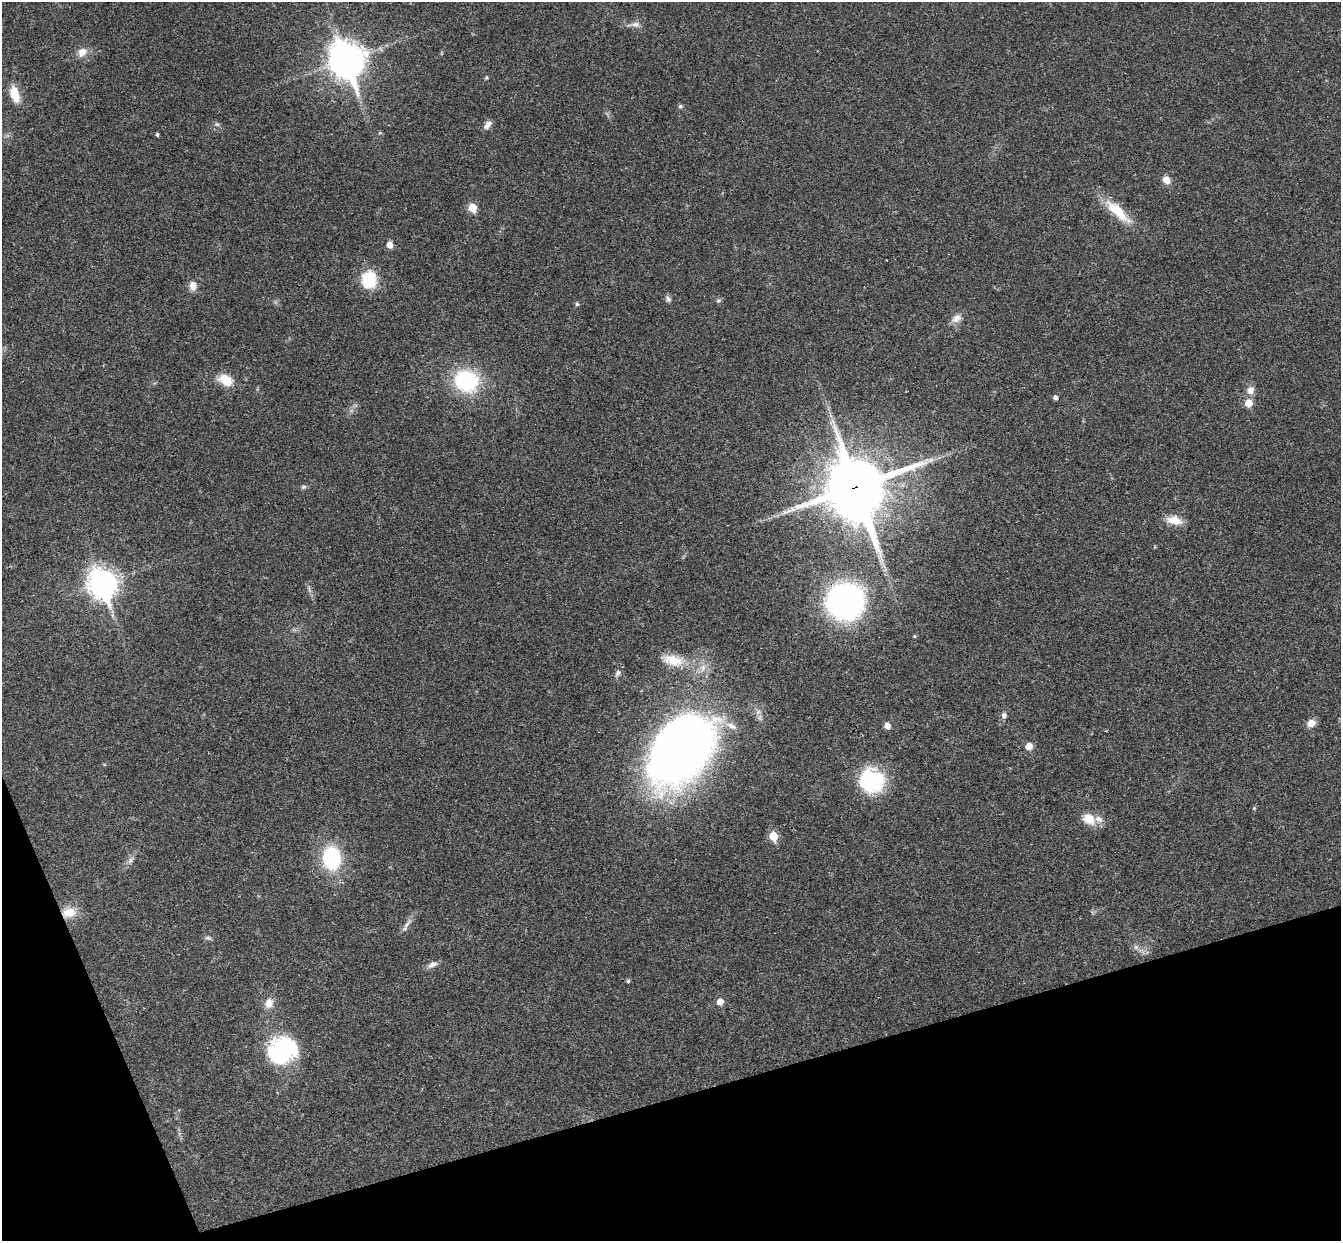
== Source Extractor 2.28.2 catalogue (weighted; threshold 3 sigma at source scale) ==
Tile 14 of 4 x 4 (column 2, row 4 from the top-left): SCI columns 1397-2735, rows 295-1533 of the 5468 x 5422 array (HDU 1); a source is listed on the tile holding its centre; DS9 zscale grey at full resolution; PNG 1343 x 1243 px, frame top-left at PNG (2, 2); no overlay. Shown black and unused: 15% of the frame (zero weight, under 3 of 4 exposures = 6% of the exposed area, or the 3 px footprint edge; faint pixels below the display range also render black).
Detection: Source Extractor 2.28.2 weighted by HDU 2 'WHT'; one run over the whole footprint, this tile lists its part. Background 0.0399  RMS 0.0027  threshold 0.0121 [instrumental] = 3 sigma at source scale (4.5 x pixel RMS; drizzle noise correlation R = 1.50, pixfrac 1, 0.05/0.05 arcsec/px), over >= 5 px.
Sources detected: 58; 1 too faint to see at this stretch — not listed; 3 inside a brighter listed object's ellipse — not listed separately; the other 54 listed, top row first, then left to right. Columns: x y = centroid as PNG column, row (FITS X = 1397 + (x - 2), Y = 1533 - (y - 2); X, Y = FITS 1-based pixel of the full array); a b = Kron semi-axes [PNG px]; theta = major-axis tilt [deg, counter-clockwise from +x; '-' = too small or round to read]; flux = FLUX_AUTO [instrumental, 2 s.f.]
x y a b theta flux
635 24 14 7 5 1.5
82 52 12 10 48 2.6
346 60 15 11 -69 510
486 77 5 5 - 0.34
15 94 19 10 -73 5.2
680 106 6 5 - 0.5
217 124 7 5 -21 0.59
488 125 12 7 47 1.5
380 133 5 5 - 0.37
157 134 3 3 - 0.51
1166 180 10 8 -41 2.2
472 208 6 5 - 7.3
1117 211 42 12 -43 8.7
390 245 6 5 - 2.5
886 260 3 2 - 0.15
369 279 15 13 88 13
193 285 11 8 -87 2.3
668 299 9 6 -59 0.83
718 300 7 6 - 0.55
577 304 5 5 - 0.49
956 318 15 10 35 2.1
225 380 13 9 -26 6.9
466 381 22 19 -23 27
1250 390 10 9 - 2
1055 398 5 5 - 0.99
1248 403 6 6 - 4.5
303 487 7 6 - 0.59
856 487 23 21 -69 1800
1174 520 18 10 -10 4.1
102 584 11 9 -67 320
845 601 24 22 -10 110
914 636 4 4 - 0.34
673 660 32 15 -12 7.1
618 673 10 7 54 1
1004 715 8 7 - 0.95
1311 723 9 8 - 2.4
887 726 5 5 - 2.2
1029 746 5 5 - 3.5
681 750 87 56 51 170
872 781 29 28 - 20
1254 808 5 4 - 0.3
1089 819 18 13 -33 4.5
773 836 6 5 - 8.9
331 858 17 13 -87 28
131 860 14 6 51 1.3
69 912 18 12 9 4.9
407 924 20 5 54 1.5
208 938 10 5 -18 0.66
1136 947 7 7 - 0.83
432 964 15 7 27 1.4
628 981 4 4 - 0.48
720 1002 6 6 - 2.7
269 1003 13 10 70 2.6
282 1050 33 29 21 27
Overlapping masked pixels (flux is a lower limit): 4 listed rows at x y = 856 487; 845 601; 681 750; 69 912